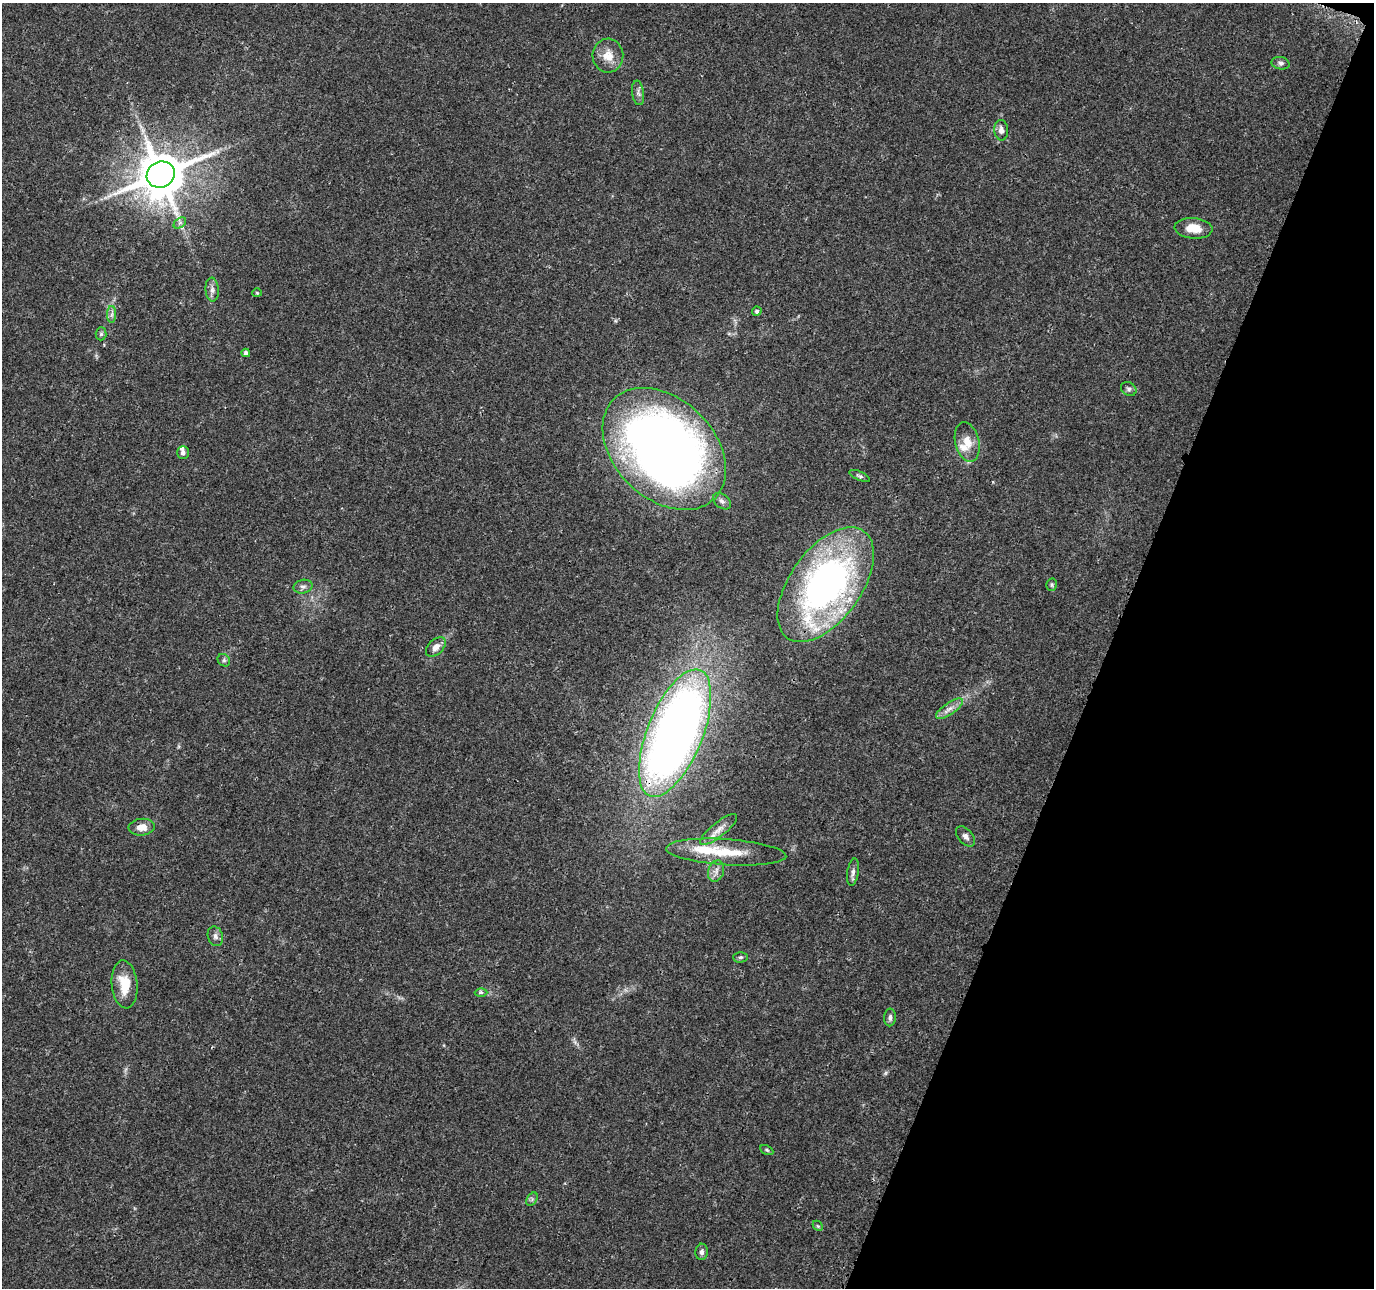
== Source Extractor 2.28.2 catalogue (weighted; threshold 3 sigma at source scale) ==
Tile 8 of 4 x 4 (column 4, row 2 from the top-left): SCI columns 4123-5494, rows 2792-4077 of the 5505 x 5644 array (HDU 1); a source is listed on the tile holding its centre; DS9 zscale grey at full resolution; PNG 1376 x 1290 px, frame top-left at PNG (2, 3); each listed source drawn as its Kron ellipse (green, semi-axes under 4 px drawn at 4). Shown black and unused: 19% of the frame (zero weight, under 3 of 4 exposures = <1% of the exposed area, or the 3 px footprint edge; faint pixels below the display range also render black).
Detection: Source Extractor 2.28.2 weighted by HDU 2 'WHT'; one run over the whole footprint, this tile lists its part. Background 0.0464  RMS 0.0039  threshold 0.0174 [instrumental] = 3 sigma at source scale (4.5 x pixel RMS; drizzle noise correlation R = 1.50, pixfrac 1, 0.0396/0.0396 arcsec/px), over >= 5 px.
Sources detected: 45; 1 long thin detection or spike segment (spike, bleed or trail) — neither listed nor drawn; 3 inside a brighter listed object's ellipse — not listed separately; the other 41 listed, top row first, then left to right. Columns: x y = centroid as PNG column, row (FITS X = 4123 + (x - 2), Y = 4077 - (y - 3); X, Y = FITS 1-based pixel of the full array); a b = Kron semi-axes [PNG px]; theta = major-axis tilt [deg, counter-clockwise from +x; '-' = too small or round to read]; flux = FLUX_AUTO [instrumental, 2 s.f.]
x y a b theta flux
608 56 17 15 -87 5.7
1281 63 9 6 -11 1.2
638 93 12 6 -82 1.3
1001 130 10 7 -84 2.1
161 174 14 12 27 1700
180 223 7 4 35 0.92
1193 228 19 10 -5 6
212 290 12 6 -85 1.8
257 293 4 4 - 0.41
757 311 5 4 - 0.77
112 314 8 4 89 1.1
101 334 6 5 - 0.74
246 353 4 4 - 1.3
1129 389 8 6 -32 1.1
967 442 20 12 -77 5.6
664 449 71 50 -44 380
183 452 6 5 - 1.2
860 476 11 4 -24 0.86
722 501 10 6 -38 1.4
826 585 66 35 54 150
1052 585 6 5 - 0.68
303 587 9 6 12 1.4
436 647 12 7 44 2.9
224 660 7 5 -46 0.81
949 709 16 6 34 2.6
675 733 68 27 68 350
142 827 13 8 5 3.6
718 830 23 7 39 3.7
965 836 12 7 -47 1.6
726 852 60 13 -4 16
716 871 11 7 70 2
853 872 14 5 82 1.5
215 936 10 7 -72 1.6
740 957 7 5 2 0.66
125 984 24 13 -84 9.6
481 992 6 4 0 0.7
890 1017 9 6 87 1.3
767 1150 7 4 -27 0.62
532 1199 7 4 57 0.8
818 1226 6 4 -45 0.51
702 1252 8 6 88 1.3
Overlapping masked pixels (flux is a lower limit): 2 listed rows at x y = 826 585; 675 733